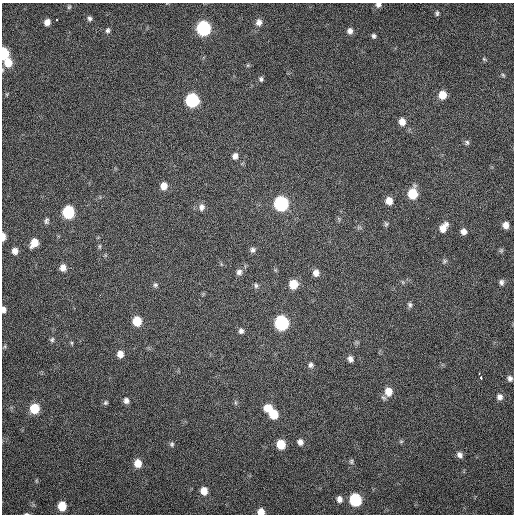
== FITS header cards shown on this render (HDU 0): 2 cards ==
NAXIS1  =                  512 / Axis length
NAXIS2  =                  512 / Axis length

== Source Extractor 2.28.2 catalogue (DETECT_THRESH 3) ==
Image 512 x 512 px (HDU 0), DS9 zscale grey, 1 PNG px = 1 image px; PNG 516 x 516 px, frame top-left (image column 1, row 512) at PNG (2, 3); no overlay
Background 95.7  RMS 6.5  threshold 19.6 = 3 sigma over >= 5 px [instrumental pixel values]
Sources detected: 83; all 83 listed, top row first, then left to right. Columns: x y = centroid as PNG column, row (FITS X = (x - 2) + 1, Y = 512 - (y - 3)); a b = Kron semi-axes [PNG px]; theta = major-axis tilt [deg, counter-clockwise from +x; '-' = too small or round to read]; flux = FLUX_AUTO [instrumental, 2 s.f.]
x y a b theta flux
378 5 7 6 - 1500
69 7 6 5 - 660
437 13 7 5 -89 870
89 18 6 5 - 1100
57 20 3 2 - 510
47 22 6 5 - 2700
259 22 8 7 - 2500
203 28 8 7 - 70000
108 30 7 6 - 1100
350 31 7 7 - 1900
374 36 6 5 - 970
3 53 7 5 -89 24000
484 59 6 4 -44 550
8 63 9 7 -83 6700
248 65 6 4 71 540
503 75 6 4 -46 510
261 79 7 5 -82 920
442 95 8 7 - 5500
192 100 8 8 - 49000
402 122 8 7 - 3100
467 142 7 6 - 940
235 156 7 6 - 2100
164 186 8 7 - 3900
413 194 9 7 84 13000
389 201 7 7 - 4000
281 203 8 8 - 66000
202 207 9 7 85 2000
68 212 8 7 - 33000
46 221 9 6 85 1200
386 224 7 5 -76 800
506 225 7 6 - 2700
443 227 12 7 55 4400
464 231 7 6 - 2100
3 236 8 4 -89 3700
34 243 9 7 56 6500
100 246 7 4 -82 630
253 250 7 7 - 1300
501 250 7 6 - 690
15 251 7 7 - 2700
445 261 7 5 37 760
63 268 8 7 - 3000
239 272 8 8 - 1700
316 273 7 7 - 2600
501 282 7 5 -87 1300
293 284 8 7 - 7900
155 285 7 6 - 920
256 286 7 5 -88 980
100 295 2 2 - 210
410 305 7 5 -80 1000
4 309 7 5 -88 1800
137 321 8 7 - 9600
281 323 8 8 - 63000
241 331 7 6 - 1300
52 340 7 6 - 930
72 343 6 4 -89 560
5 346 6 4 72 570
120 354 7 7 - 3300
350 359 8 6 -61 1700
311 365 8 6 -83 1300
479 374 3 3 - 1100
481 377 3 2 - 2500
510 378 6 5 - 1300
388 392 10 9 - 5000
500 397 7 6 - 1900
126 401 7 6 - 1800
105 403 6 6 - 800
235 403 8 4 -81 740
34 408 7 7 - 12000
268 408 9 8 - 5500
273 414 8 7 - 10000
401 441 6 4 1 610
300 442 7 7 - 2000
172 444 7 6 - 900
281 444 7 7 - 9200
460 455 8 6 -57 1700
351 461 7 5 -78 920
138 463 8 7 - 5600
204 491 8 7 - 4500
339 499 7 6 - 2000
355 500 8 7 - 33000
62 506 7 6 - 8900
261 512 6 6 - 3800
27 514 6 3 -1 570
At the frame edge (FLAGS 8, measured only in part): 7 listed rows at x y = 378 5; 3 53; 8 63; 3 236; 4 309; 261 512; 27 514